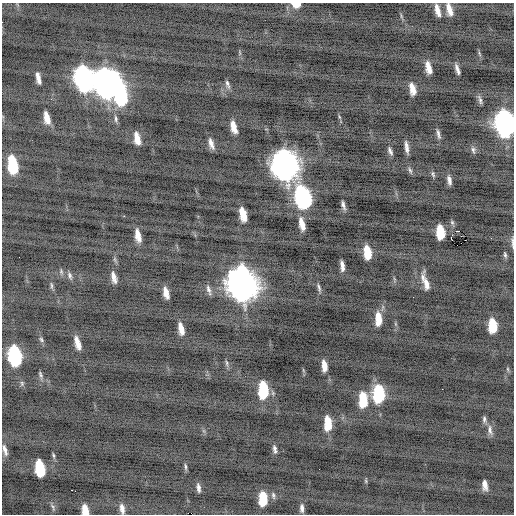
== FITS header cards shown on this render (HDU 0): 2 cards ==
NAXIS1  =                  512 / Axis length
NAXIS2  =                  512 / Axis length

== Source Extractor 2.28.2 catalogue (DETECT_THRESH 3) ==
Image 512 x 512 px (HDU 0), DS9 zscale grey, 1 PNG px = 1 image px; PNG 516 x 516 px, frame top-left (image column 1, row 512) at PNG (2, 3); no overlay
Background -0.65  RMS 0.81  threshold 2.44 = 3 sigma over >= 5 px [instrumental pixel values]
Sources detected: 94; all 94 listed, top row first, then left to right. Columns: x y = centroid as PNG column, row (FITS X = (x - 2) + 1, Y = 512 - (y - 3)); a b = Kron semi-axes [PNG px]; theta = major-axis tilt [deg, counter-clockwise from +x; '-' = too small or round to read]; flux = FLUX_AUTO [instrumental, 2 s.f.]
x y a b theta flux
296 5 10 6 -2 480
449 9 14 6 -73 540
437 10 13 5 -76 470
401 16 8 3 -77 87
240 52 9 3 -69 78
479 53 8 3 -71 90
428 68 12 5 -75 570
457 69 10 4 -71 250
38 78 12 4 -77 400
84 79 16 10 -78 24000
107 83 17 13 -82 47000
227 84 12 5 -69 180
412 89 11 5 -78 570
121 94 16 7 -83 6900
480 100 13 4 -75 170
339 117 6 3 -70 73
47 118 13 6 -78 680
116 119 9 5 -84 170
505 124 15 9 -84 30000
233 127 12 5 -74 650
438 134 14 4 -78 200
137 138 12 5 -77 680
211 143 11 4 -73 340
406 145 12 6 -79 230
407 149 13 6 -78 250
473 150 10 6 -81 170
390 151 11 5 -67 190
13 165 14 7 -81 3200
285 165 17 11 -78 53000
410 170 10 5 -61 140
433 174 9 5 -74 120
449 180 10 5 -80 270
303 197 16 10 -74 11000
343 205 10 4 -76 200
243 214 12 6 -76 960
124 216 2 2 - 210
452 222 8 5 -63 110
302 224 13 5 -77 620
457 231 3 2 - 290
440 232 11 6 -84 1700
138 235 14 6 -78 620
461 236 2 2 - 34
451 238 5 3 - 680
465 240 3 2 - 94
512 240 10 4 -77 130
457 245 2 2 - 110
513 245 10 3 -82 100
367 252 12 6 -81 1200
505 255 9 4 -78 120
342 266 10 4 -83 330
61 272 8 5 -71 120
70 275 11 6 -68 180
114 277 13 6 -75 410
423 277 13 6 -86 260
426 284 17 6 -77 500
242 285 18 12 -78 73000
51 286 11 4 -83 120
319 287 12 4 -73 160
209 290 14 5 -71 210
166 293 11 5 -76 510
378 319 15 7 -88 990
396 324 6 4 -70 78
493 325 11 6 -88 1800
181 329 14 6 -77 560
41 339 7 5 -59 110
77 343 13 5 -74 540
15 355 14 8 -80 7300
227 363 10 4 -79 120
324 366 10 5 -84 580
508 369 6 4 -88 73
40 375 9 5 -67 120
442 389 2 2 - 34
263 390 13 7 -87 3200
379 394 13 8 90 4500
363 400 14 7 -89 1900
484 419 9 6 -85 160
328 423 13 6 -88 1400
490 430 15 7 -80 320
204 431 7 4 -71 95
275 449 11 5 -81 210
5 450 14 5 -75 310
53 455 8 4 -76 90
186 467 9 4 -85 120
40 468 13 7 -80 2700
366 481 6 4 84 74
485 485 10 5 -84 400
198 488 10 5 -82 240
73 490 6 2 -19 380
273 495 10 6 -79 160
263 498 12 6 90 1800
53 507 11 5 -68 150
302 508 10 5 -88 250
122 509 13 6 -82 360
85 510 10 6 -76 830
At the frame edge (FLAGS 8, measured only in part): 7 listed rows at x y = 296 5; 449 9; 505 124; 512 240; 513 245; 122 509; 85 510